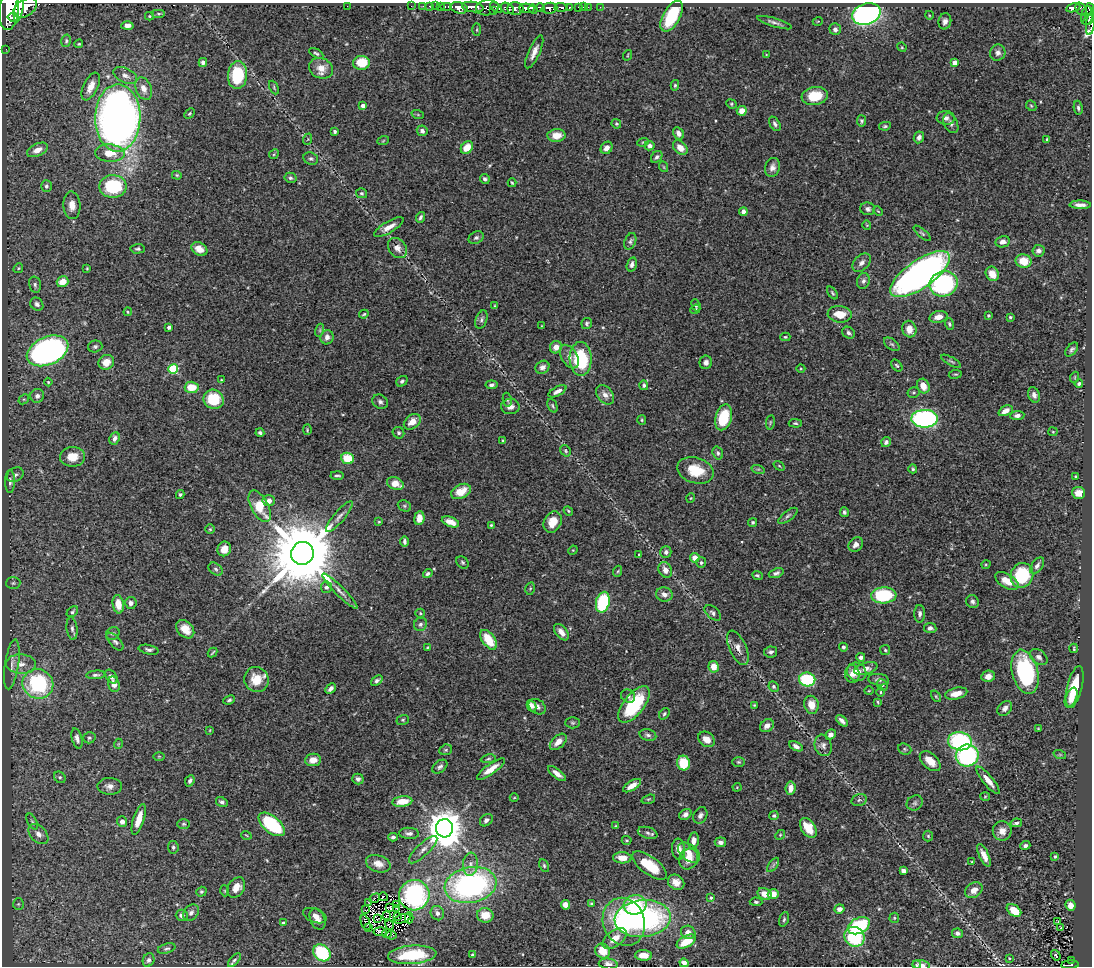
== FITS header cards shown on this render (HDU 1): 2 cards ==
NAXIS1  =                 1090
NAXIS2  =                  964

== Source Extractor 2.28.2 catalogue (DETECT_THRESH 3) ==
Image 1090 x 964 px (HDU 1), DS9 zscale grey, 1 PNG px = 1 image px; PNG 1094 x 968 px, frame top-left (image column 1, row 964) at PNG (2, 3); each listed source drawn as its Kron ellipse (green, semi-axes under 4 px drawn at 4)
Background 0.478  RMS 0.024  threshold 0.0717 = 3 sigma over >= 5 px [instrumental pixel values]
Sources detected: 478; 1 with non-positive FLUX_AUTO (blend fragments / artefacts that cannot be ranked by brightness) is neither listed nor drawn; the other 477 listed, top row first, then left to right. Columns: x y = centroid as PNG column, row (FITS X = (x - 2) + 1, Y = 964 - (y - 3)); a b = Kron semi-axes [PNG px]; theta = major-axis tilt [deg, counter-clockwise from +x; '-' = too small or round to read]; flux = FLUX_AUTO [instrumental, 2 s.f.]
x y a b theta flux
347 6 2 2 - 100
411 6 2 2 - 4.4
423 6 2 2 - 5.4
429 6 2 2 - 7.8
436 6 3 2 - 20
440 6 3 2 - 12
446 6 6 3 0 33
473 7 11 5 -8 980
496 7 7 4 -37 600
561 7 6 3 -3 170
569 7 3 3 - 64
579 7 3 3 - 26
583 7 2 2 - 6.2
588 7 2 2 - 5.3
600 7 2 2 - 3.4
19 8 14 4 79 2200
25 8 13 8 34 2800
459 8 9 5 -13 1400
487 8 11 7 7 360
507 8 7 5 -31 410
527 8 8 4 -8 1800
540 8 4 3 - 390
549 8 8 5 5 1100
1073 8 7 4 13 150
515 9 8 6 1 540
533 9 5 3 - 590
1081 9 7 5 -56 200
9 10 20 9 85 5400
1090 10 7 3 -75 450
493 11 3 2 - 62
159 14 7 3 0 2.4
866 14 15 10 17 450
929 15 4 3 - 1.3
150 16 4 4 - 1.7
672 16 17 8 60 77
1087 16 9 6 79 300
13 17 5 4 - 800
1088 20 6 3 50 200
818 21 5 3 - 1.4
945 21 8 6 77 7.3
775 23 18 4 -17 6.4
1091 23 12 3 81 110
127 26 6 4 3 7.6
835 29 6 5 - 5.3
477 30 6 3 90 1.8
66 41 6 5 - 2.7
79 44 4 3 - 1.5
902 47 5 4 - 1.8
6 49 2 2 - 4.8
534 52 18 5 65 12
316 53 8 4 -29 2.8
998 53 8 7 - 6.9
628 55 5 3 - 1.5
766 55 4 3 - 1.4
203 62 4 4 - 5.8
361 63 8 7 - 39
955 63 4 4 - 15
321 68 12 10 -22 17
125 75 13 7 -25 8.6
237 75 14 9 84 93
675 85 5 4 - 2.2
91 86 15 7 64 15
274 88 7 4 -65 2.1
144 89 12 7 -67 13
815 96 13 9 8 44
731 104 5 4 - 2.2
363 106 4 3 - 7.8
1031 106 6 4 -45 2.2
1078 108 7 4 -82 3.6
742 111 5 5 - 15
189 114 6 3 45 2
418 115 6 4 -19 2
118 118 34 22 89 1200
946 118 9 7 -5 7.1
861 121 6 4 -79 3
951 123 10 6 -64 7.2
616 124 5 4 - 2.1
775 124 8 5 -58 4.4
885 126 6 4 10 2.7
335 131 4 3 - 3
422 131 5 5 - 6.2
678 133 6 5 - 9
556 135 9 6 2 21
919 137 6 5 - 5.5
308 139 6 3 71 1.8
1047 139 4 3 - 2
383 141 6 3 20 1.7
643 142 6 3 18 1.6
649 146 5 4 - 7.6
467 147 7 5 50 23
606 148 6 5 - 10
680 148 8 6 -43 14
37 150 11 6 25 14
110 153 15 8 -3 24
274 154 5 4 - 1.8
657 157 6 5 - 4.1
311 159 7 6 - 4.1
664 167 5 3 - 1.5
772 167 9 7 73 8.2
177 175 5 4 - 1.9
290 178 6 5 - 3.6
485 179 5 4 - 3.5
512 183 4 3 - 1.7
46 186 6 5 - 4.3
113 186 14 11 -1 97
362 193 5 5 - 2.8
72 205 14 8 -87 14
1080 205 10 4 -1 8.4
868 209 7 6 - 4.7
878 211 5 3 - 1.4
743 212 4 4 - 8.1
420 217 5 4 - 3.7
867 225 4 4 - 1.6
389 227 17 5 30 15
922 233 11 4 -40 3.3
476 238 8 6 29 4.4
630 241 8 5 68 4.1
1002 242 7 5 12 9.3
397 248 11 8 -51 12
138 249 7 5 3 3.1
199 249 8 6 -32 15
1038 251 6 6 - 6.5
1024 261 8 6 -12 27
862 263 11 7 43 7.7
632 264 7 5 75 5.4
18 268 5 4 - 2
87 268 3 2 - 1.4
920 274 35 14 35 750
992 274 7 6 - 18
863 281 8 6 75 5.1
62 282 6 5 - 23
944 284 14 12 20 220
35 285 8 5 -77 4.4
832 293 7 4 -54 2.5
37 304 7 6 - 5.7
696 305 6 4 -70 3.3
495 306 4 2 - 1.3
695 309 5 4 - 1.8
128 312 4 4 - 1.6
364 314 5 3 - 2.1
840 314 12 8 -6 27
988 315 4 4 - 2.2
938 317 9 6 13 12
1010 317 3 3 - 2.1
481 320 9 5 70 5.1
587 323 5 5 - 2.9
949 324 6 4 -72 2.8
541 326 3 2 - 1
169 327 3 3 - 4.1
909 329 8 7 - 18
320 330 6 4 72 2.7
848 333 7 5 -37 4.8
327 337 7 6 - 8.9
785 337 5 4 - 1.8
892 344 9 5 -37 3.6
95 346 7 6 - 3.4
556 347 6 6 - 12
1072 349 8 4 52 3.8
48 351 22 14 24 650
569 357 13 8 -58 9.8
581 359 17 11 -88 110
951 361 11 3 -29 3.2
106 362 8 7 - 18
706 362 6 6 - 6.3
897 365 7 4 -48 2.6
542 367 7 6 - 6.5
173 369 5 5 - 110
801 369 4 3 - 1.5
955 374 6 3 8 1.9
1075 377 5 3 - 1.4
221 380 4 3 - 1.3
402 381 6 5 - 3.5
48 382 4 4 - 1.7
1079 383 4 4 - 3.5
491 385 6 4 8 4.7
644 385 5 4 - 3.2
923 386 7 6 - 17
192 387 7 5 -3 30
557 391 10 4 28 7.8
914 392 6 5 - 3
605 395 11 7 -51 9.8
1034 395 8 5 -70 6.8
37 396 7 6 - 7.5
24 399 6 4 42 2.5
214 399 10 9 - 61
507 400 7 4 -80 2.3
380 402 8 6 -33 4.9
553 406 7 4 -67 2.7
510 407 9 8 - 9.1
1006 411 7 5 26 11
1017 415 7 4 7 6.3
724 417 13 8 74 65
924 419 13 9 1 310
642 420 5 4 - 2.2
412 422 9 6 40 15
770 422 7 3 81 2.2
795 423 6 4 -1 2.5
307 430 5 3 - 1.6
1053 432 4 4 - 1.6
260 433 4 4 - 3.1
398 433 6 5 - 4.2
114 438 6 5 - 7.3
503 440 4 3 - 1.7
886 442 5 4 - 4.4
565 451 6 5 - 2.3
718 453 6 5 - 4
72 457 12 9 2 25
348 458 6 5 - 52
779 466 6 3 -37 1.7
758 469 7 4 -17 2.5
913 469 4 4 - 2.7
696 470 19 12 -16 43
15 475 9 6 32 6.2
337 475 7 2 -1 2.7
1076 476 3 3 - 1.9
10 481 11 5 90 6.5
395 484 8 6 -21 22
461 491 10 7 25 26
1079 493 6 6 - 14
180 494 5 4 - 2.5
691 498 5 3 - 1.2
269 501 6 5 - 11
260 506 17 8 -62 49
404 506 7 5 -22 2.8
568 511 5 4 - 1.9
844 512 5 4 - 3.4
788 516 11 5 38 4.1
339 517 19 5 50 9.8
419 518 7 5 82 15
379 522 4 3 - 1.4
450 522 9 5 -20 14
553 522 11 8 62 24
753 522 5 4 - 2.5
491 525 4 4 - 1.8
210 529 5 4 - 2
404 541 5 3 - 3.4
856 544 8 6 47 8.1
224 549 7 6 - 18
573 550 5 4 - 1.5
666 552 6 5 - 4.8
302 553 11 11 - 22000
639 555 3 3 - 1.8
695 558 5 4 - 15
463 562 7 5 -46 3.1
701 563 5 5 - 2.9
986 564 5 3 - 1.6
1037 566 9 5 54 5
216 569 8 5 -40 3.6
665 570 8 6 -64 12
618 571 5 3 - 1.8
776 573 7 4 20 4.4
428 574 5 4 - 3.4
757 575 5 4 - 2.6
1022 575 12 11 - 91
1007 581 13 7 -31 20
13 583 7 6 - 3.6
326 587 5 5 - 5
530 589 6 4 78 2.2
340 591 24 4 -45 10
664 594 8 7 - 8.2
884 595 12 8 4 110
972 601 6 6 - 4.7
603 602 10 6 76 130
131 603 6 5 - 6.3
118 604 9 5 -81 24
72 612 6 4 42 2.9
420 613 5 4 - 1.9
713 613 10 5 -40 5.1
920 614 9 5 90 5
420 624 7 6 - 4.9
930 628 6 5 - 5.1
72 629 11 5 -83 5.3
185 629 10 7 -48 20
561 632 9 5 -51 11
113 633 7 6 - 3.3
489 640 11 6 -54 45
115 642 11 5 -47 4.7
428 647 4 2 - 1.4
843 647 4 4 - 3.9
738 648 18 8 -66 13
1074 648 5 2 - 1.8
149 650 10 4 -11 4.4
885 650 5 5 - 2.5
771 652 6 5 - 4.4
213 653 5 2 - 1.7
861 657 4 4 - 5
1039 657 10 7 -39 5.9
12 664 25 7 81 15
21 664 15 9 -3 18
714 667 6 5 - 19
866 668 12 6 15 10
857 672 10 9 - 15
1025 672 22 13 -76 170
852 674 9 7 -84 10
96 675 10 4 5 3.9
988 676 7 5 11 11
111 677 8 5 -49 5.8
256 679 13 12 - 31
807 679 8 7 - 120
879 680 10 5 -7 5.1
377 681 6 4 36 4.2
38 684 15 15 - 170
114 684 8 5 -73 11
882 685 6 5 - 2.7
774 686 5 4 - 3.2
1075 687 21 7 76 45
331 689 6 4 45 5.2
869 691 4 3 - 1.3
881 692 5 3 - 1.7
956 694 11 5 13 18
628 696 7 6 - 4.5
936 696 6 4 -54 2
1071 698 10 5 67 12
229 700 6 4 23 2.7
878 702 4 3 - 1.8
634 704 22 10 52 110
754 705 4 4 - 1.5
811 705 9 7 -78 20
532 706 6 4 -63 5.8
537 707 9 7 -34 6.6
1005 708 8 6 49 6.8
664 714 6 4 54 2.7
403 720 6 5 - 2.5
842 721 7 3 -45 5.9
573 723 7 5 -1 2.9
767 726 7 6 - 10
1038 729 4 4 - 1.5
210 730 3 2 - 1.1
648 735 8 5 -15 4.8
830 735 5 4 - 5.8
77 738 10 5 -75 6.7
89 738 6 5 - 3.2
706 739 9 7 -37 14
960 741 12 9 -8 180
558 742 10 6 42 14
118 744 5 3 - 1.2
823 745 11 8 -74 7.6
796 746 7 4 -29 6.4
905 749 7 5 -23 2.7
446 750 6 5 - 2.6
967 755 11 11 - 200
1060 755 6 4 -19 2.1
159 756 6 4 0 1.6
488 759 7 4 7 2.6
313 760 8 6 7 13
930 761 12 7 -43 22
738 762 6 5 - 2.4
683 763 7 6 - 50
440 767 8 5 38 4.9
491 769 17 5 36 17
557 774 10 4 -39 10
60 777 6 5 - 2.8
358 779 5 5 - 4.7
988 780 17 5 -50 15
190 781 6 4 66 4.6
110 786 12 8 -2 10
632 786 10 4 32 15
737 787 4 4 - 1.5
790 788 7 5 82 12
985 796 5 3 - 1.4
514 798 4 3 - 1.1
648 799 7 4 19 2.5
859 800 8 6 14 4
402 801 10 5 7 26
222 802 6 5 - 4.3
915 803 8 7 - 4.3
685 814 6 5 - 6.3
700 815 8 6 62 5.7
774 816 4 4 - 2.3
139 819 16 5 72 27
486 820 7 5 41 5.1
32 821 8 4 -62 3.3
122 822 5 5 - 7.9
1016 823 6 4 10 4.1
184 824 6 5 - 2.5
272 824 16 8 -39 120
616 826 4 3 - 1.8
445 828 9 8 - 4300
808 828 11 7 -56 31
1002 831 9 9 - 13
409 833 10 5 -3 6.1
648 833 10 5 -17 5.3
38 834 12 8 -46 10
246 835 5 3 - 1.4
780 835 5 4 - 1.8
928 836 5 5 - 2.4
393 837 4 4 - 4
627 840 5 3 - 2
694 841 8 5 82 11
720 842 6 5 - 6.3
1025 845 5 4 - 3.9
173 847 6 5 - 3.9
679 849 10 6 -86 12
423 850 19 6 44 10
689 853 12 8 -40 15
984 855 12 5 -64 14
1055 856 3 3 - 2.5
622 858 9 5 -3 17
689 859 11 9 61 20
972 862 3 3 - 1.4
378 864 13 8 -18 16
470 864 11 7 83 9.1
773 865 8 4 54 3
544 866 7 4 -64 3
650 866 20 9 -36 52
903 871 4 4 - 8.1
676 882 8 7 - 14
471 885 26 18 11 400
236 888 11 8 56 18
974 890 9 7 35 13
225 891 5 3 - 1.6
201 892 5 4 - 2.6
765 894 7 5 -26 17
773 894 5 5 - 21
414 895 15 15 - 240
383 897 4 4 - 0.44
375 898 6 2 39 1
711 898 4 4 - 1.9
756 902 6 4 -2 2.9
369 903 2 2 - 1.7
591 903 3 3 - 1.6
18 904 5 5 - 2.2
397 905 3 2 - 1.8
565 905 5 4 - 11
635 905 11 9 13 85
1070 905 5 5 - 12
390 907 3 2 - 0.97
397 908 3 2 - 1.8
839 909 5 4 - 9.1
365 910 3 2 - 2.1
1014 910 8 5 -37 27
191 913 9 7 51 6.8
437 913 7 6 - 7.7
182 915 6 5 - 6.9
387 915 3 2 - 4.2
485 915 8 7 - 27
315 916 12 7 -21 8.2
397 917 2 2 - 0.42
409 918 5 2 - 1.4
643 918 28 18 5 310
894 918 5 5 - 2
317 919 11 7 -67 9.9
378 919 3 2 - 0.93
402 919 9 2 16 2.8
784 919 8 4 73 3
1058 921 3 2 - 1.1
624 922 24 20 -69 140
283 923 4 4 - 6.6
366 923 8 2 -67 4.2
389 925 5 2 - 1.5
859 926 11 7 26 110
1061 927 3 2 - 1.6
369 928 3 2 - 2.4
380 932 6 2 -4 1.2
688 932 7 6 - 10
957 933 5 5 - 5.3
387 934 5 3 - 0.53
391 935 5 2 - 1.7
854 937 10 9 - 100
615 938 14 7 37 19
686 942 10 5 29 31
167 949 9 5 16 3.4
603 951 8 7 - 23
322 953 9 7 -40 110
412 955 24 9 4 91
472 955 4 3 - 1.8
643 955 8 5 -3 11
1056 955 5 3 - 6.3
1009 958 3 2 - 1.3
149 960 7 5 65 4.9
234 960 8 4 50 3.8
1072 960 3 2 - 15
684 963 5 4 - 6.6
608 964 9 5 -5 5.9
916 965 4 3 - 1.8
921 965 9 5 -8 6.3
1070 965 9 4 4 110
At the frame edge (FLAGS 8, measured only in part): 5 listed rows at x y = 1090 10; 1091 23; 608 964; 921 965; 1070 965
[1 non-positive-flux detection neither listed nor drawn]